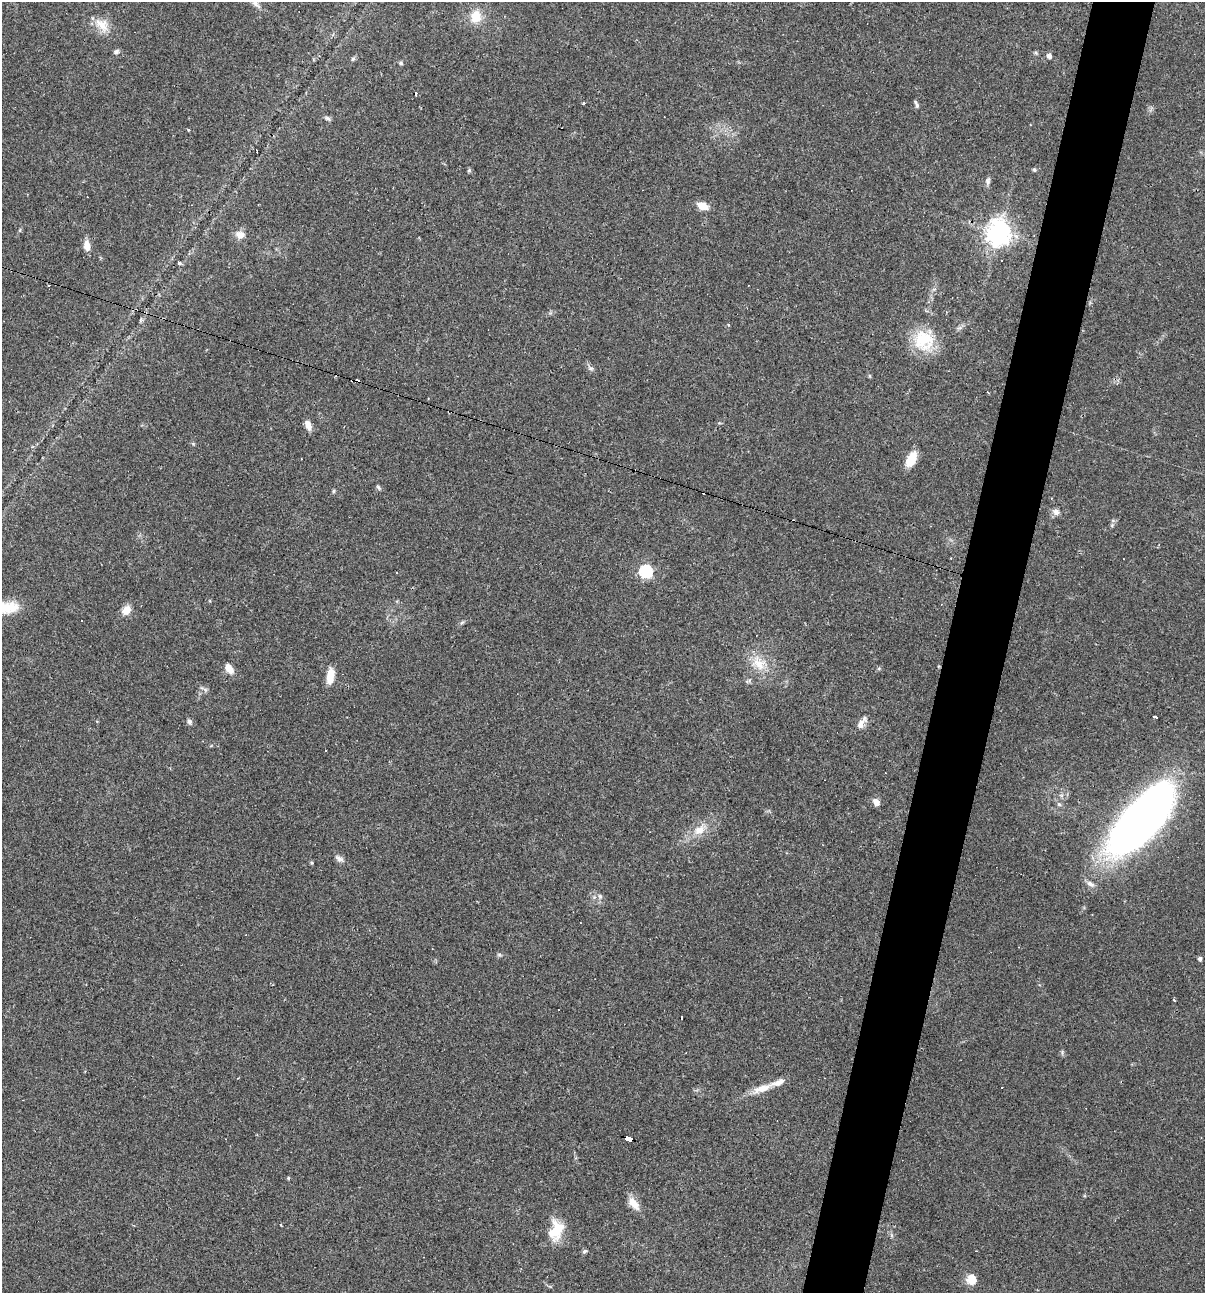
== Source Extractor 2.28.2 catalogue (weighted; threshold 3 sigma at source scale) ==
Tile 10 of 4 x 4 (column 2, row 3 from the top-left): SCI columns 1452-2654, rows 1293-2583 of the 5183 x 5166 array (HDU 1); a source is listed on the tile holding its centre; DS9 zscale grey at full resolution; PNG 1207 x 1295 px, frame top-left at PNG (2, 2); no overlay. Shown black and unused: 5% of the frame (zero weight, under 2 of 3 exposures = <1% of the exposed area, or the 3 px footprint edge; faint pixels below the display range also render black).
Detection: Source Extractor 2.28.2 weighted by HDU 2 'WHT'; one run over the whole footprint, this tile lists its part. Background 0.0497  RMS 0.0052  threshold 0.0232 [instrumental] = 3 sigma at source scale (4.5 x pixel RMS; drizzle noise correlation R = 1.50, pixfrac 1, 0.05/0.05 arcsec/px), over >= 5 px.
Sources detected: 78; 11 cosmic-ray / hot-pixel residue — not listed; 2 inside a brighter listed object's ellipse — not listed separately; the other 65 listed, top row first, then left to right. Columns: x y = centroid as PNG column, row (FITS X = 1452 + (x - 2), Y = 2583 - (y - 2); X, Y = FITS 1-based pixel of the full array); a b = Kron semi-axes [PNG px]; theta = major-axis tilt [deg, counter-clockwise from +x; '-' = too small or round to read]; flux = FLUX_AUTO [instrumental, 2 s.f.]
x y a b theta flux
256 3 17 7 -47 3.2
476 16 17 14 77 9.1
102 25 23 14 -42 8.3
116 52 8 6 24 1.3
1036 53 6 4 -45 0.74
1049 56 6 5 - 2.1
353 59 7 5 62 0.95
401 63 5 5 - 0.83
583 103 4 3 - 0.6
916 104 10 4 -71 1.2
327 118 8 5 -29 1.2
188 129 3 3 - 1.4
257 151 4 3 - 1.7
469 170 6 5 - 0.76
1034 170 5 5 - 0.86
988 181 11 6 82 1.7
703 206 11 7 -24 6.9
999 233 9 8 - 490
240 235 13 10 -10 4
1034 235 2 2 - 0.3
87 245 12 7 -84 4.7
179 263 5 4 - 0.96
923 340 29 26 -59 21
591 368 8 4 -8 1
870 376 6 3 -72 0.56
308 425 11 6 -70 3.9
193 444 6 4 -45 0.61
911 459 13 8 63 12
378 487 7 4 -49 0.94
334 491 6 4 89 0.66
1056 512 10 7 -27 2.3
645 571 6 6 - 78
397 572 3 2 - 0.6
3 608 41 13 5 18
126 610 11 8 54 5.5
462 623 7 4 44 0.89
759 664 24 15 -26 11
229 668 10 6 -55 6
330 676 18 8 83 7.5
748 681 11 4 28 1
204 689 16 5 -31 1.4
1155 717 4 3 - 2.1
189 722 7 6 - 1.7
862 723 19 8 57 3.9
876 802 9 7 -52 3.1
1059 804 7 5 -43 1.1
1142 818 68 26 49 450
700 829 24 13 42 9.3
339 858 13 7 -32 2.3
311 863 5 4 - 0.69
1090 884 12 6 -31 2.4
600 896 7 5 -69 1.4
499 955 6 5 - 0.88
1200 959 4 4 - 1.5
1174 1000 3 3 - 2.7
681 1017 3 3 - 7.7
1062 1052 8 3 85 0.78
762 1089 29 9 19 8
628 1139 8 4 -19 66
288 1178 5 4 - 0.53
634 1204 18 9 -51 6
281 1225 4 2 - 0.4
553 1232 24 18 -47 11
584 1251 6 5 - 1.1
971 1279 13 12 - 5.6
Overlapping masked pixels (flux is a lower limit): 1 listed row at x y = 628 1139
Isophote crosses this tile's border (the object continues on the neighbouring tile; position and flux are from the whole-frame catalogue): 2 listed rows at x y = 256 3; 3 608